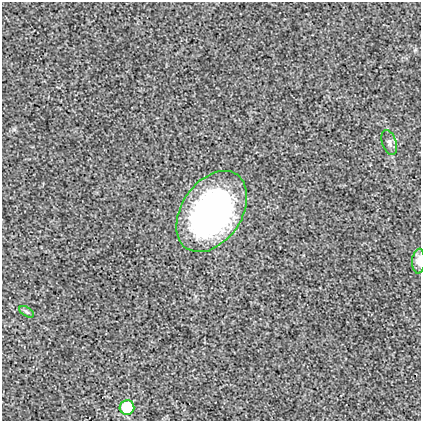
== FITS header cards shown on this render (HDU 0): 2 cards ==
NAXIS1  =                  419
NAXIS2  =                  419

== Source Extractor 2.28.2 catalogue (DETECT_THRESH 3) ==
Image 419 x 419 px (HDU 0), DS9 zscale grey, 1 PNG px = 1 image px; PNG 423 x 423 px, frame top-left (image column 1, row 419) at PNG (2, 2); each listed source drawn as its Kron ellipse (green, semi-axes under 4 px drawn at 4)
Background 0.00205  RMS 0.019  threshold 0.0561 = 3 sigma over >= 5 px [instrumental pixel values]
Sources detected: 5; all 5 listed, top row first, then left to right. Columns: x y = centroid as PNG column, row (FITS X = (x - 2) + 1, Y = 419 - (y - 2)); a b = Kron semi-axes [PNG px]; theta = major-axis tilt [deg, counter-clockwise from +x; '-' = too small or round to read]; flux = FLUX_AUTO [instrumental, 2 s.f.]
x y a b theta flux
389 142 13 7 -72 5.6
212 211 45 30 55 430
419 261 12 6 87 8.1
27 312 8 4 -31 2.3
127 407 7 7 - 58
At the frame edge (FLAGS 8, measured only in part): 1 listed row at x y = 419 261